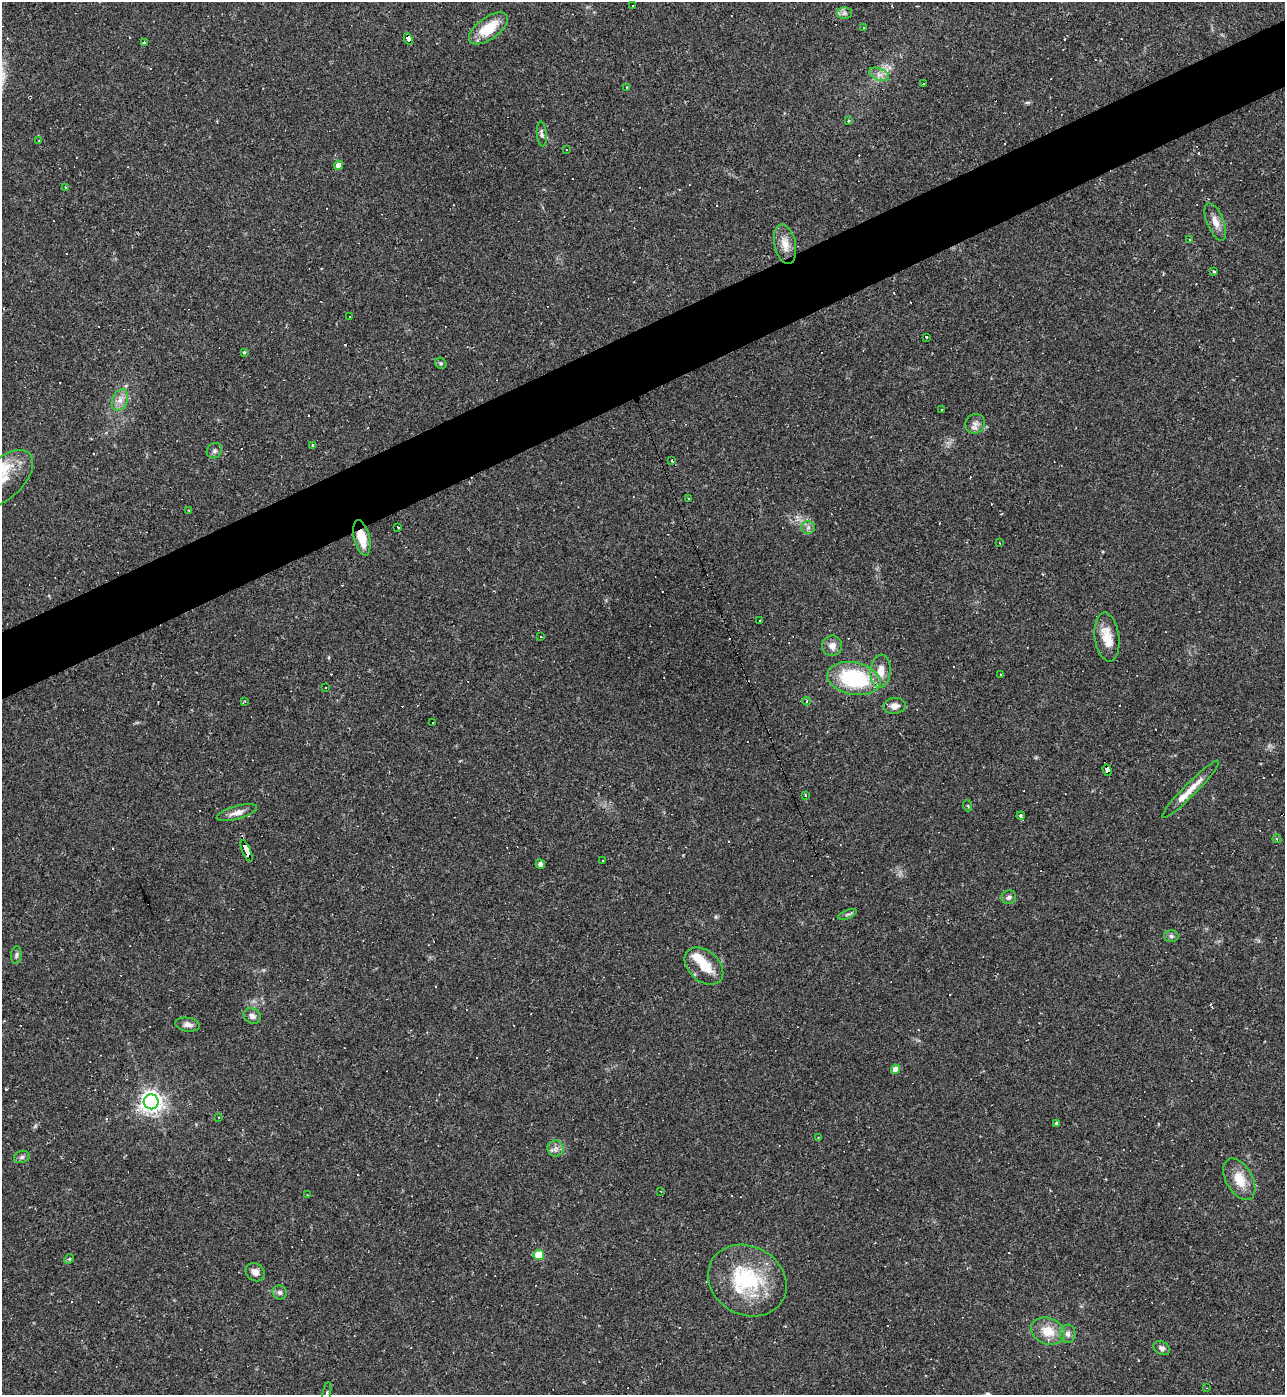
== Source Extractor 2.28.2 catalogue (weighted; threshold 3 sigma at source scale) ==
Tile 10 of 4 x 4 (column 2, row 3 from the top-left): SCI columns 1433-2715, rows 1394-2786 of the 5561 x 5573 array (HDU 1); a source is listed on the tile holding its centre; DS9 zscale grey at full resolution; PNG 1287 x 1397 px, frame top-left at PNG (2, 2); each listed source drawn as its Kron ellipse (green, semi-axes under 4 px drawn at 4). Shown black and unused: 5% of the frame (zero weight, under 2 of 3 exposures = <1% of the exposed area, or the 3 px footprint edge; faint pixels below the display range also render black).
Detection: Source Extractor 2.28.2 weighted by HDU 2 'WHT'; one run over the whole footprint, this tile lists its part. Background 0.0322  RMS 0.0048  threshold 0.0218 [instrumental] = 3 sigma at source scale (4.5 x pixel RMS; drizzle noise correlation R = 1.50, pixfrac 1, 0.05/0.05 arcsec/px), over >= 5 px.
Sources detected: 147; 1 inside a brighter object's white glare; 56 cosmic-ray / hot-pixel residue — neither listed nor drawn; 5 inside a brighter listed object's ellipse — not listed separately; the other 85 listed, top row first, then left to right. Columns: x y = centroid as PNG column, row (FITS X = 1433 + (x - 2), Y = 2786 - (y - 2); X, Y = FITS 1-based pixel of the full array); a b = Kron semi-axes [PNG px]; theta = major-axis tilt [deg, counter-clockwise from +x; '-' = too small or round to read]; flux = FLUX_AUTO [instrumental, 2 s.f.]
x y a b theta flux
633 5 3 2 - 0.38
845 13 7 6 - 1.3
488 28 23 11 36 13
864 28 3 2 - 0.3
408 39 6 4 -62 43
144 43 4 3 - 0.97
879 74 10 5 -23 2.3
924 83 3 2 - 1
627 87 4 2 - 0.5
848 121 4 3 - 0.61
542 134 12 5 -85 1.3
39 140 3 2 - 0.65
567 149 3 2 - 0.45
339 165 4 4 - 3.5
65 187 3 3 - 0.98
1215 222 20 8 -68 4.2
1189 240 3 2 - 0.39
785 244 20 10 -78 6.2
1214 272 3 2 - 0.62
350 317 3 3 - 1.1
926 337 3 3 - 0.95
244 352 3 3 - 0.62
441 363 6 5 - 0.73
120 400 11 7 67 3.2
942 409 3 2 - 0.42
975 424 10 9 - 2.4
313 445 4 3 - 0.98
214 451 8 7 - 1.3
672 460 3 2 - 1
4 478 35 19 44 13
689 499 3 2 - 0.63
189 511 3 2 - 0.5
398 527 3 2 - 1
808 527 7 6 - 1.5
362 538 18 8 -76 10
999 543 3 2 - 0.28
760 621 2 2 - 0.35
541 636 3 3 - 1.4
1107 637 25 12 -82 8.4
832 646 10 10 - 3.1
881 671 16 10 85 5.8
1001 674 3 2 - 0.27
854 679 27 16 -11 39
325 688 2 2 - 0.37
245 701 4 3 - 0.43
806 701 4 3 - 0.49
895 706 11 8 7 2.8
432 722 3 3 - 5.7
1107 770 6 4 -71 47
1191 789 40 6 45 6.5
805 795 3 3 - 1.8
968 806 5 3 - 0.42
237 813 21 6 15 3.6
1021 816 4 3 - 2.2
1277 839 4 4 - 0.65
246 851 11 3 -67 80
602 860 2 2 - 0.45
540 864 5 4 - 1.6
1009 897 7 7 - 1.6
847 914 10 3 21 0.9
1171 936 7 6 - 1
16 955 9 5 84 1.1
704 966 22 15 -42 11
252 1016 9 7 -32 2.1
188 1025 12 7 -9 2.3
895 1069 4 4 - 4.9
151 1102 7 7 - 320
219 1117 3 2 - 0.31
1056 1123 3 3 - 1.1
818 1137 2 2 - 0.33
556 1148 8 8 - 2.1
22 1157 8 6 17 1.1
1239 1179 23 13 -61 9.3
661 1191 3 2 - 0.5
307 1194 3 2 - 0.38
539 1255 5 5 - 18
69 1259 5 4 - 0.53
255 1272 10 8 -40 3.4
747 1281 41 34 -29 37
280 1292 7 7 - 1.4
1048 1331 17 13 -22 9.2
1068 1334 9 7 86 2.2
1162 1348 9 6 -33 1.4
1207 1388 3 2 - 0.29
327 1394 12 4 80 0.95
Overlapping masked pixels (flux is a lower limit): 4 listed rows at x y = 408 39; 362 538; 1107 770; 246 851
Isophote crosses this tile's border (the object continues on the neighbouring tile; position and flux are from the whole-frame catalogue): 2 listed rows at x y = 4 478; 327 1394